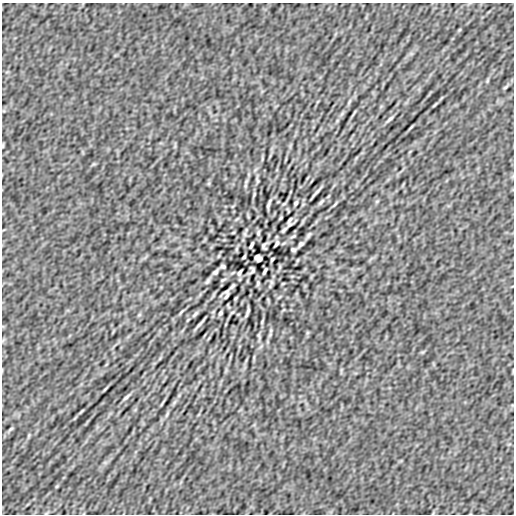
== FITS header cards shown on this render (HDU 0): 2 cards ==
NAXIS1  =                  512
NAXIS2  =                  512

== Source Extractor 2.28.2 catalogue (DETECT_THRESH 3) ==
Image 512 x 512 px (HDU 0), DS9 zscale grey, 1 PNG px = 1 image px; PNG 516 x 516 px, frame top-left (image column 1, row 512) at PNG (2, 3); no overlay
Background 8.78e-09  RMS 8.8e-07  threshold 2.64e-06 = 3 sigma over >= 5 px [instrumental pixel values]
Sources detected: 58; all 58 listed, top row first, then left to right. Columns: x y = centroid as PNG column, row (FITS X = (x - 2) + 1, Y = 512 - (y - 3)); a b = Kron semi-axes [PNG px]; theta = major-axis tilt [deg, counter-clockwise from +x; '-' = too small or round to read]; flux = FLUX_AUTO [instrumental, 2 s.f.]
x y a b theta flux
459 30 6 3 71 6.0e-05
487 81 6 4 72 7.0e-05
505 87 9 3 34 9.8e-05
349 101 10 3 69 9.8e-05
435 105 11 3 45 9.7e-05
390 119 10 3 40 1.3e-04
257 181 8 4 -82 8.6e-05
245 186 6 4 72 7.7e-05
316 192 23 3 47 1.8e-04
377 201 6 4 19 6.4e-05
321 202 11 4 45 1.3e-04
296 203 4 3 - 9.4e-05
269 204 9 2 71 1.4e-04
281 218 7 3 71 5.6e-05
290 220 10 3 62 9.7e-05
284 230 9 4 45 1.1e-04
233 233 5 3 - 4.6e-05
258 233 6 3 81 8.9e-05
245 234 7 4 -89 1.1e-04
309 235 9 4 53 1.2e-04
293 236 7 3 22 6.7e-05
276 243 6 3 62 1.1e-04
301 244 6 3 46 1.4e-04
251 245 7 2 64 1.3e-04
264 246 7 5 84 1.0e-04
293 250 5 3 - 1.1e-04
244 257 4 3 - 6.9e-05
256 257 5 3 - 1.4e-04
260 259 5 4 - 1.4e-04
272 259 4 3 - 6.9e-05
223 266 5 3 - 1.1e-04
252 270 7 5 84 1.0e-04
265 271 7 2 64 1.3e-04
215 272 6 3 46 1.4e-04
240 273 6 3 62 1.1e-04
223 280 7 3 22 6.8e-05
207 281 9 4 53 1.1e-04
271 282 7 4 -89 1.1e-04
258 283 6 3 81 8.9e-05
283 283 5 3 - 4.6e-05
232 286 9 4 45 1.0e-04
226 296 7 3 60 9.4e-05
232 312 7 3 36 6.7e-05
247 312 9 2 71 1.4e-04
220 313 4 3 - 9.4e-05
195 314 11 4 45 1.3e-04
139 315 6 4 19 6.4e-05
262 322 8 3 85 7.7e-05
200 324 23 3 47 1.8e-04
271 330 6 4 72 9.0e-05
259 336 10 4 -81 9.6e-05
126 397 10 3 40 1.3e-04
162 404 11 2 55 8.2e-05
81 411 11 3 45 9.5e-05
167 415 10 3 69 9.8e-05
11 429 9 3 34 9.7e-05
29 435 6 4 72 7.0e-05
57 486 6 3 71 6.0e-05